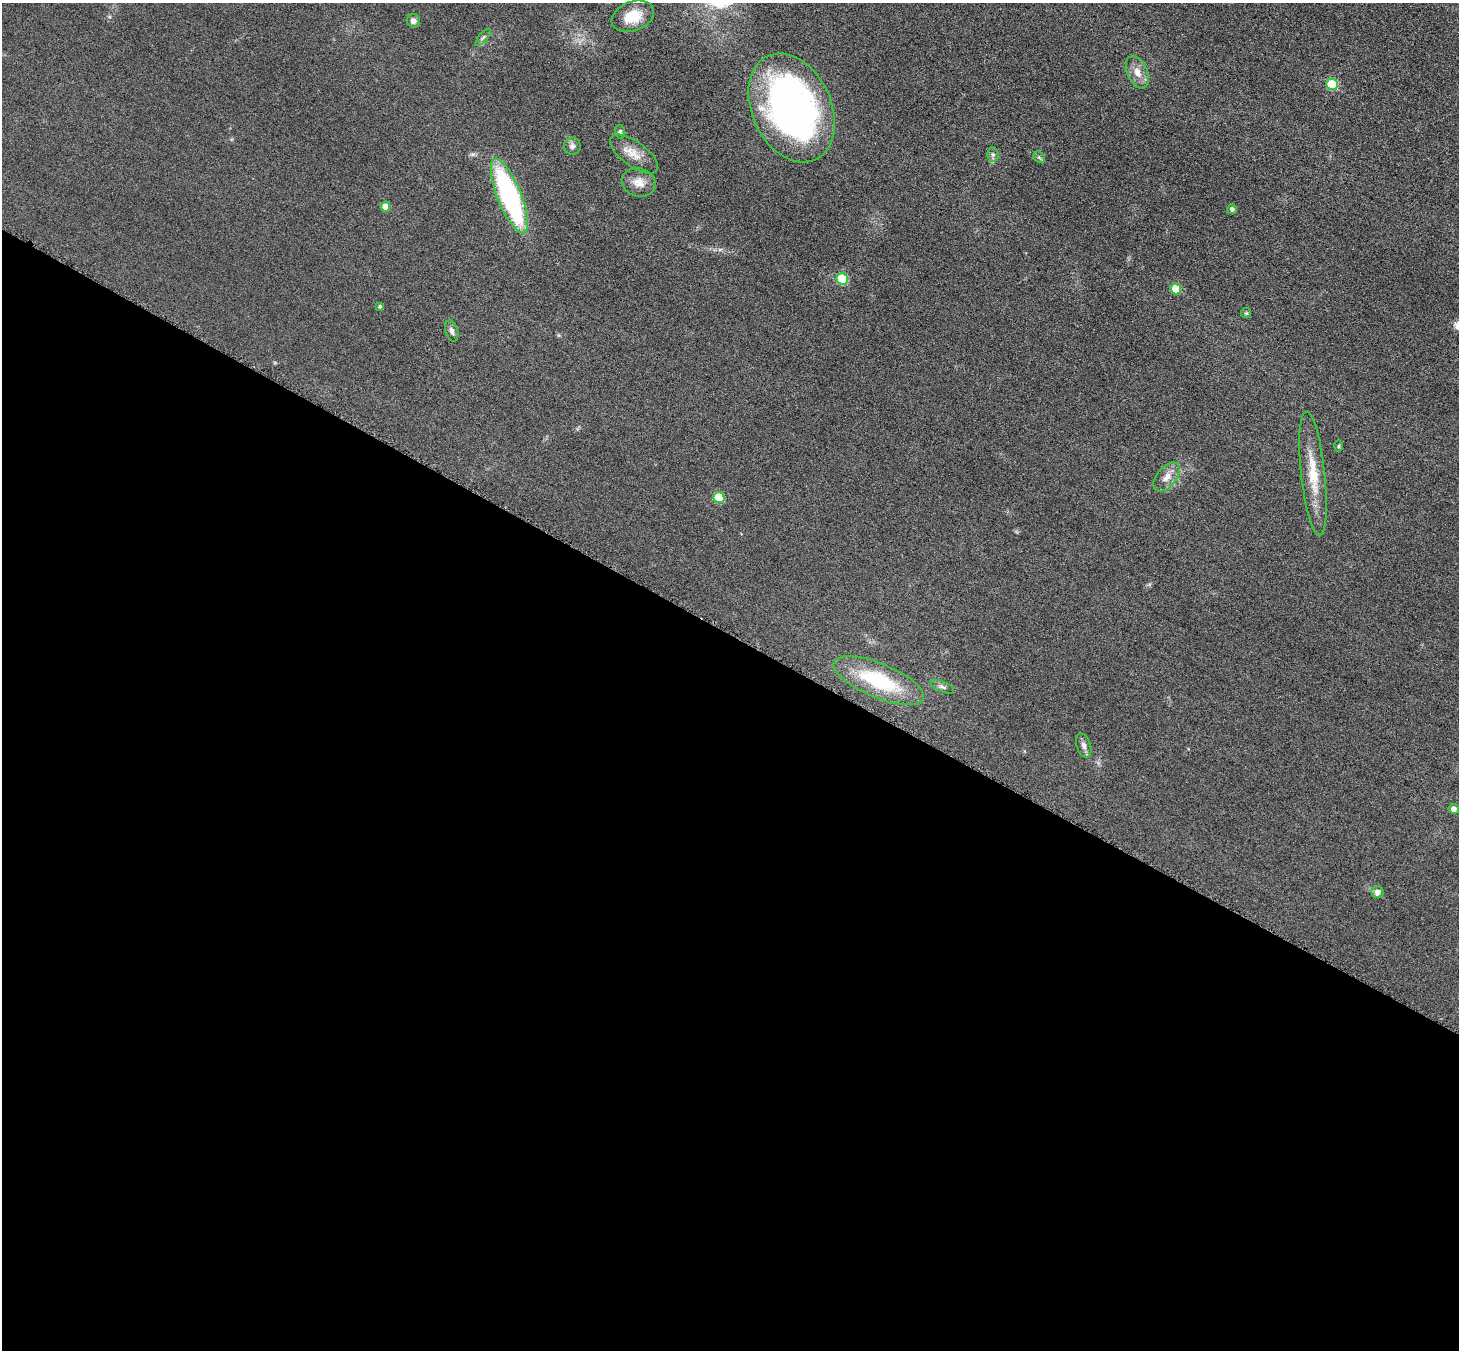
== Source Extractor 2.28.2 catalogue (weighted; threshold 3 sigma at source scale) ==
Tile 14 of 4 x 4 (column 2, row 4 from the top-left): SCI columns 1477-2933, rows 312-1659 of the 5861 x 5868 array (HDU 1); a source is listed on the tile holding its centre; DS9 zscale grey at full resolution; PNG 1461 x 1352 px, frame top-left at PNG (2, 3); each listed source drawn as its Kron ellipse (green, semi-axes under 4 px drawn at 4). Shown black and unused: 53% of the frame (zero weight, under 3 of 6 exposures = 2% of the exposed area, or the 3 px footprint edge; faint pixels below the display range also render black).
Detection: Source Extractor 2.28.2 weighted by HDU 2 'WHT'; one run over the whole footprint, this tile lists its part. Background 0.0929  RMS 0.01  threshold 0.0408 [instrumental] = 3 sigma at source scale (4.09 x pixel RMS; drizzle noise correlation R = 1.36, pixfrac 0.8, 0.05/0.05 arcsec/px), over >= 5 px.
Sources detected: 30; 1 inside a brighter listed object's ellipse — not listed separately; the other 29 listed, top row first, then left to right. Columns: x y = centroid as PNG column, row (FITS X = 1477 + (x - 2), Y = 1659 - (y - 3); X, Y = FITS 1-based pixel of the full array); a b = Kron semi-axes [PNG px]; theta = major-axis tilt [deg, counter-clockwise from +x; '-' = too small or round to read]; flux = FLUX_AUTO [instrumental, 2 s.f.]
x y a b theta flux
633 16 22 14 21 20
413 21 7 6 - 3.9
483 37 10 3 50 1.7
1137 72 17 10 -66 9.3
1332 84 6 5 - 56
792 108 57 39 -65 360
620 131 7 5 -88 1.7
572 146 8 8 - 3.6
634 154 28 12 -36 13
993 154 7 5 -87 2.2
1039 157 6 5 - 1.7
639 182 17 14 -17 10
509 196 40 12 -68 180
385 207 5 5 - 12
1232 209 5 5 - 2.7
842 279 6 5 - 38
1176 289 5 5 - 31
380 306 4 4 - 1.4
1246 313 5 5 - 1.2
452 331 11 6 -72 3.2
1339 446 6 4 90 1.1
1313 474 62 12 -84 29
1167 477 17 9 50 8.5
719 498 5 5 - 38
879 681 48 17 -22 68
942 687 12 5 -23 2.7
1084 746 12 7 -71 4.1
1454 809 5 5 - 5.6
1377 892 6 6 - 5.9